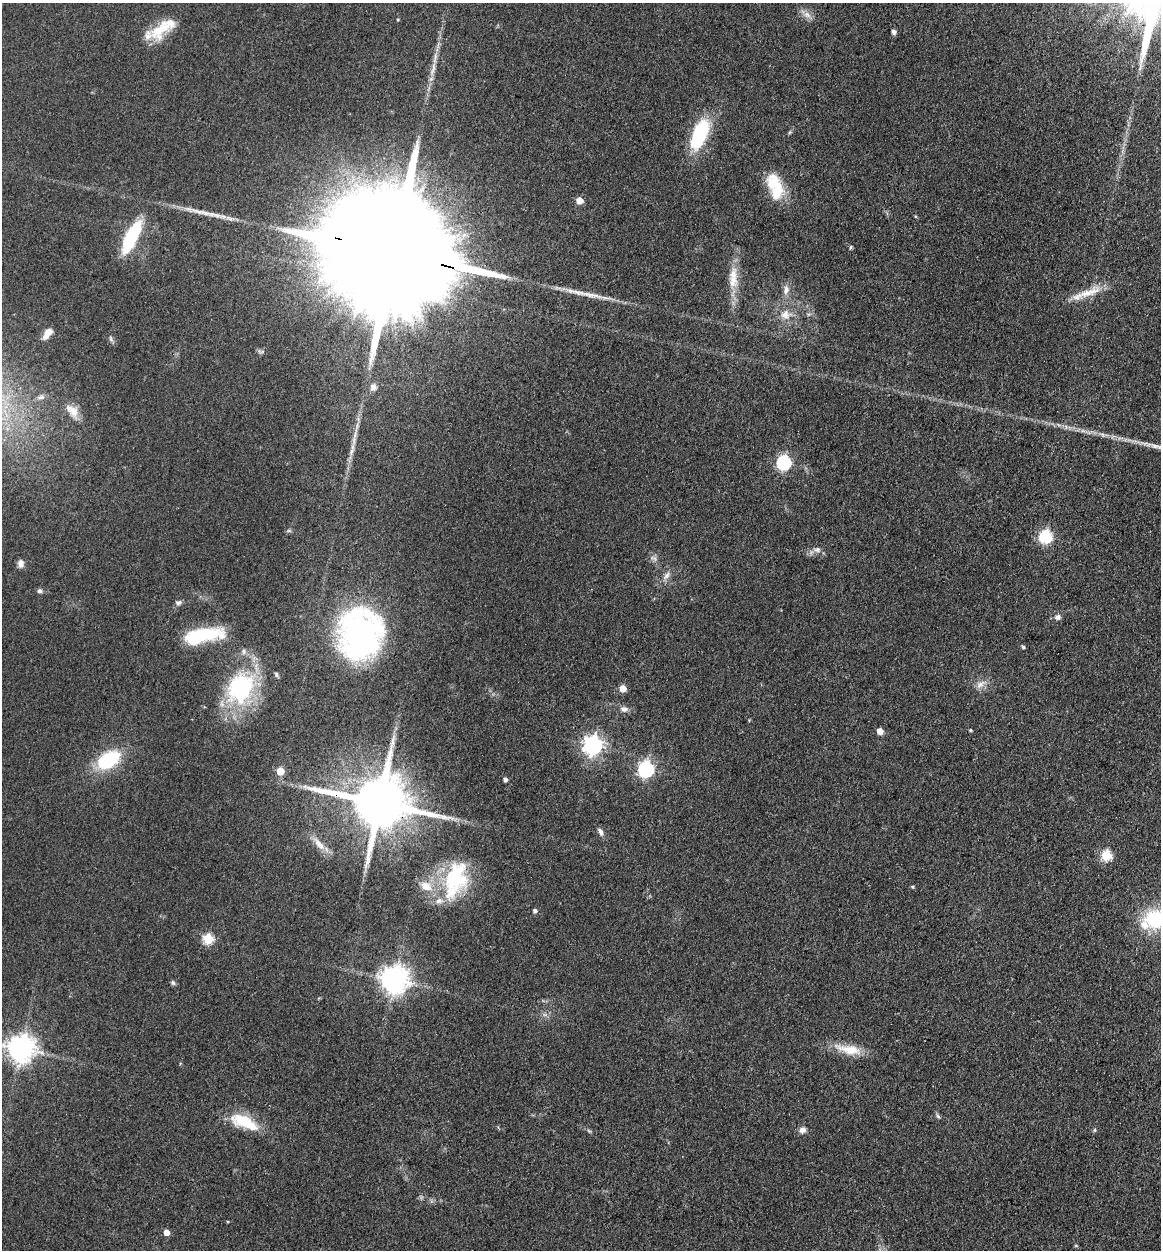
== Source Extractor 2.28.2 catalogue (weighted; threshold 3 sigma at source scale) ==
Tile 6 of 4 x 4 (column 2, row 2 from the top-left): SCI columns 1418-2576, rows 2516-3763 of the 5198 x 5223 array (HDU 1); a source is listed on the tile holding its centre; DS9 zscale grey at full resolution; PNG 1163 x 1252 px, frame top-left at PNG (2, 3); no overlay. Shown black and unused: <1% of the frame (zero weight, under 3 of 4 exposures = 3% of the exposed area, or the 3 px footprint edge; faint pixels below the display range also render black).
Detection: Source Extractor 2.28.2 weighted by HDU 2 'WHT'; one run over the whole footprint, this tile lists its part. Background 0.0721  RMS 0.0069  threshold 0.0309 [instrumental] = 3 sigma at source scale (4.5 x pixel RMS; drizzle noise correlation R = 1.50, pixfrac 1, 0.05/0.05 arcsec/px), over >= 5 px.
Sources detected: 83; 2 inside a brighter object's white glare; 1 long thin detection or spike segment (spike, bleed or trail) — not listed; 9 inside a brighter listed object's ellipse — not listed separately; the other 71 listed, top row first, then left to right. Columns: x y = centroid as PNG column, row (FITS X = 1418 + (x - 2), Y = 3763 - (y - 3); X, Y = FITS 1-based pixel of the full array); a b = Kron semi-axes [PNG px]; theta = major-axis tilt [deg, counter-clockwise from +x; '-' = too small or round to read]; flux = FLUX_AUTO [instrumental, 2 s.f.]
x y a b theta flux
807 15 12 8 -20 4.3
398 20 4 3 - 0.75
160 29 33 18 36 23
894 32 5 5 - 2.2
433 69 22 5 75 6.3
790 132 6 4 71 0.93
699 135 29 12 68 60
774 184 29 20 -61 23
579 200 5 5 - 11
915 216 5 3 - 0.63
131 237 34 11 64 50
851 247 5 4 - 0.96
391 252 70 24 -15 61000
733 281 22 14 -87 12
786 290 13 7 80 4.7
1089 292 39 10 21 15
591 295 39 6 -11 11
785 315 15 13 -80 8.9
48 333 15 7 53 6.1
111 339 9 5 -72 1.7
373 387 9 8 - 3.2
41 397 11 6 6 2.3
73 411 18 12 -63 8.3
355 436 35 5 78 9.2
784 462 7 6 - 120
289 531 6 4 -18 1
1045 536 6 6 - 90
817 549 9 7 -2 3
654 558 10 5 -26 2.2
21 563 9 7 88 3.7
667 575 12 7 54 3.7
40 591 7 6 - 1.8
179 602 9 6 19 2
1057 617 8 7 - 2.8
359 635 40 32 77 250
202 636 43 14 10 47
1023 647 5 4 - 1.2
244 651 8 7 - 2.2
276 674 7 5 -71 1.3
980 684 15 8 40 4.9
241 687 37 29 56 80
623 688 5 5 - 9.8
624 709 10 7 -13 3.3
749 720 4 4 - 0.59
970 730 4 3 - 0.82
880 731 5 5 - 6.6
593 745 7 7 - 330
109 760 30 18 33 39
646 769 7 7 - 170
280 771 5 5 - 17
505 779 5 4 - 2.2
379 803 18 15 -12 5700
600 832 10 5 -66 2.7
319 844 25 8 -49 7.8
1106 855 6 6 - 45
456 881 41 25 7 48
912 887 4 4 - 0.86
535 911 6 5 - 1.6
1155 919 34 27 2 45
208 939 5 5 - 47
394 979 8 8 - 890
173 983 7 5 -57 1.4
21 1048 9 8 - 820
849 1049 38 12 -11 16
938 1116 7 5 -46 1.3
244 1122 35 14 -23 27
802 1130 8 8 - 3.5
1094 1130 5 4 - 1.1
589 1131 7 4 -44 1
166 1232 5 5 - 6.4
1076 1246 6 4 -19 0.72
Overlapping masked pixels (flux is a lower limit): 2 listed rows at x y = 391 252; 379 803
Isophote crosses this tile's border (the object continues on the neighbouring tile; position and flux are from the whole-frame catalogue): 1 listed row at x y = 1155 919